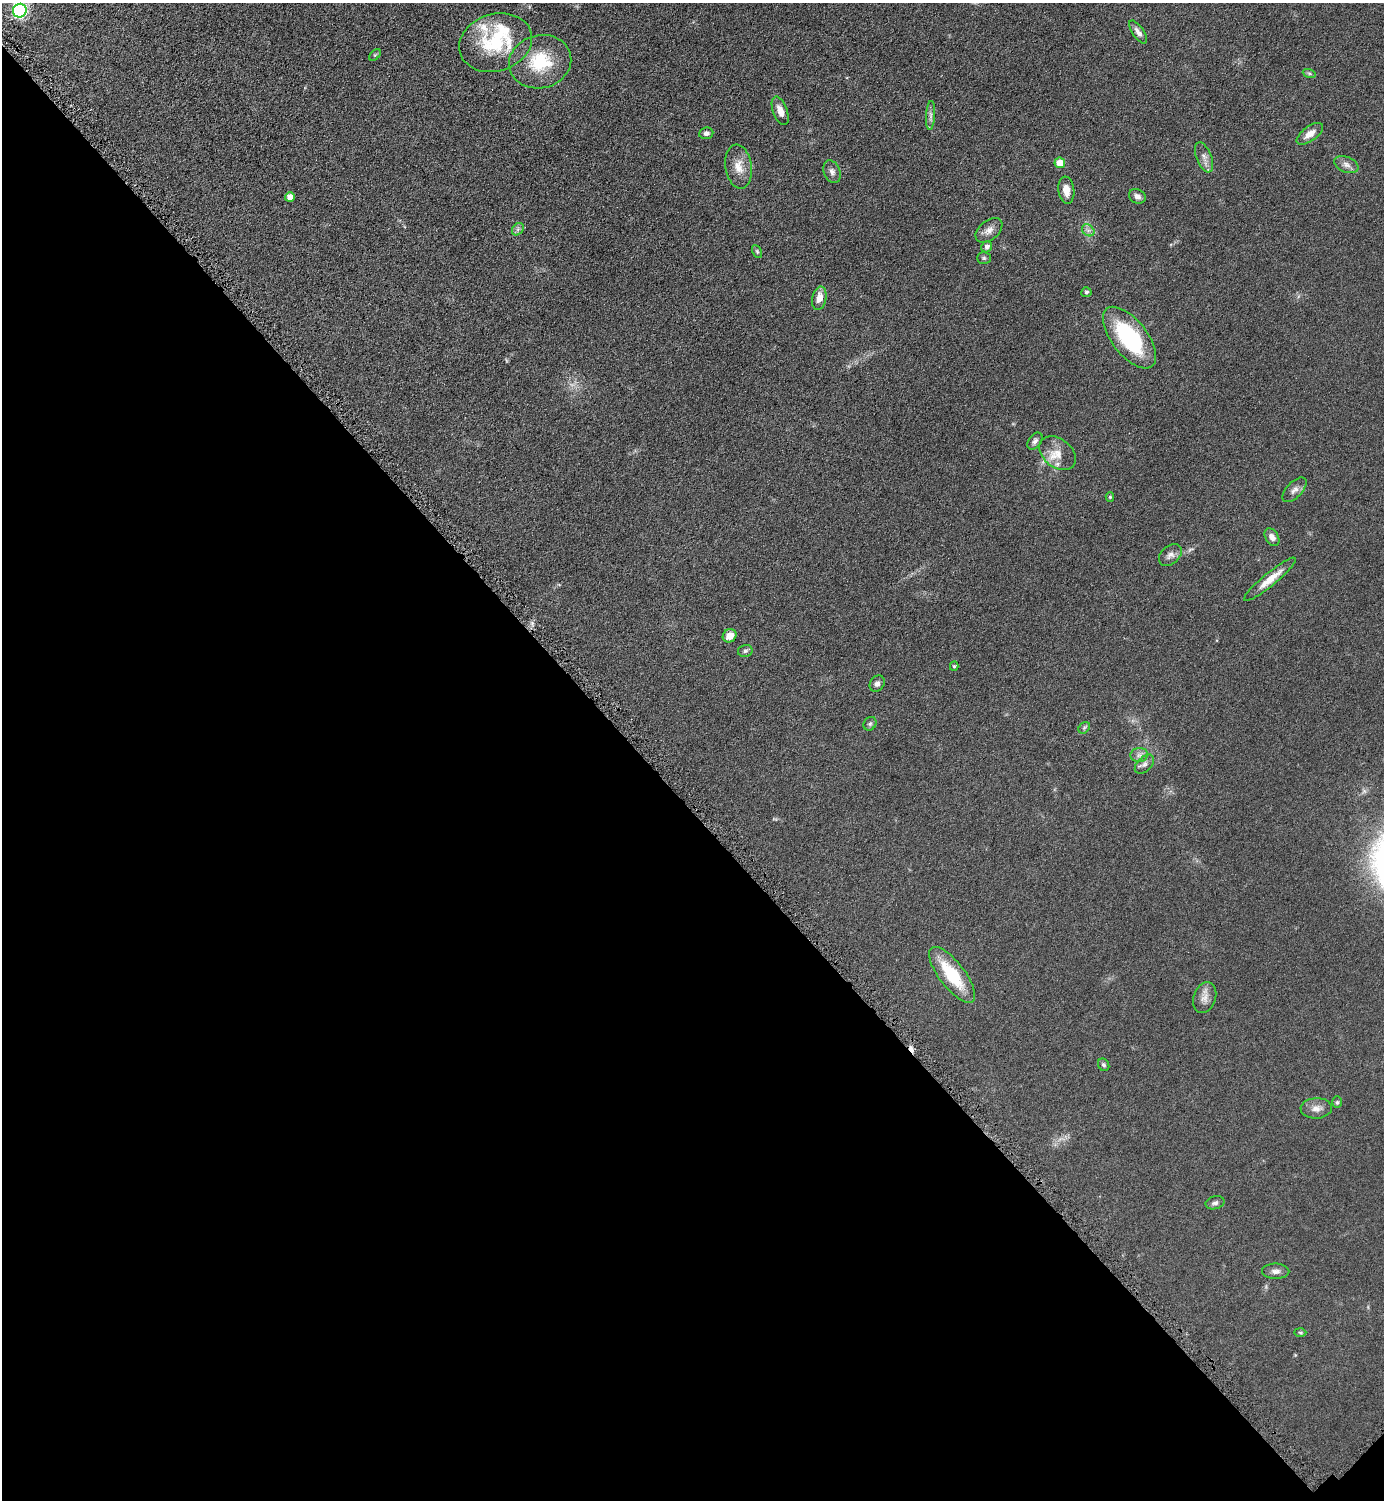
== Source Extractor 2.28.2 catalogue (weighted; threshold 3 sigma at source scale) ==
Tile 14 of 4 x 4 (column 2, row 4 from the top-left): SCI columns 1699-3080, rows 15-1512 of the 6019 x 6019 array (HDU 1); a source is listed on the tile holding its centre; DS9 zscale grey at full resolution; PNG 1386 x 1502 px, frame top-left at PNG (2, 3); each listed source drawn as its Kron ellipse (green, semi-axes under 4 px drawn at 4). Shown black and unused: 46% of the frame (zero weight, under 4 of 8 exposures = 1% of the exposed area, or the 3 px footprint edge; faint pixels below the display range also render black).
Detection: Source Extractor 2.28.2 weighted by HDU 2 'WHT'; one run over the whole footprint, this tile lists its part. Background 0.0761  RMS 0.0057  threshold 0.0234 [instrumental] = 3 sigma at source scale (4.09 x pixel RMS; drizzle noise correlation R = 1.36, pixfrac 0.8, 0.05/0.05 arcsec/px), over >= 5 px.
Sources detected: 54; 1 cosmic-ray / hot-pixel residue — neither listed nor drawn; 3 inside a brighter listed object's ellipse — not listed separately; the other 50 listed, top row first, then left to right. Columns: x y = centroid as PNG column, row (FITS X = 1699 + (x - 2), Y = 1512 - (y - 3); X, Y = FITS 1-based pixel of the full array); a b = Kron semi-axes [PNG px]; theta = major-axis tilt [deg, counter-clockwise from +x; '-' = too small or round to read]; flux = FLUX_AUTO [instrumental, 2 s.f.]
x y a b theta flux
20 11 7 6 - 110
1138 32 13 5 -55 2.4
496 43 37 28 18 35
375 55 7 4 44 0.76
540 62 31 26 13 25
1309 73 7 4 -19 0.9
780 111 15 7 -70 4.6
931 115 14 4 87 1.9
706 133 7 6 - 1.9
1310 134 15 7 36 4.6
1204 157 16 7 -68 3.1
1060 163 5 5 - 7.9
1346 165 12 7 -22 2.8
738 167 22 13 -82 7.6
832 172 12 8 -68 2.4
1066 190 14 8 -82 4.8
1137 196 9 7 -28 2.2
290 197 5 5 - 4.2
518 229 7 5 47 1.3
989 230 15 9 38 3.4
1088 230 7 5 -43 1.5
987 247 6 5 - 1.9
757 252 7 4 -64 0.79
984 258 7 5 -1 0.86
1086 292 5 5 - 1.1
819 298 12 7 78 4.7
1129 338 36 17 -52 46
1035 441 9 6 53 1.8
1058 453 20 14 -39 8
1294 490 15 7 46 2.8
1110 497 5 4 - 0.82
1272 537 9 6 -57 2.8
1170 555 13 9 43 2.8
1270 579 33 6 39 7.5
730 636 7 6 - 4.9
745 651 7 6 - 1.2
954 666 4 4 - 0.64
877 684 9 7 53 2.1
870 724 7 6 - 1.1
1084 728 6 5 - 0.98
1139 755 9 7 2 2.2
1144 764 11 7 44 2.1
952 975 34 13 -52 26
1205 998 16 11 71 4.2
1104 1065 6 5 - 1
1337 1102 6 5 - 0.86
1316 1108 16 10 2 4
1215 1203 9 6 14 1.6
1276 1271 13 7 -1 2.6
1300 1333 6 4 -2 0.7